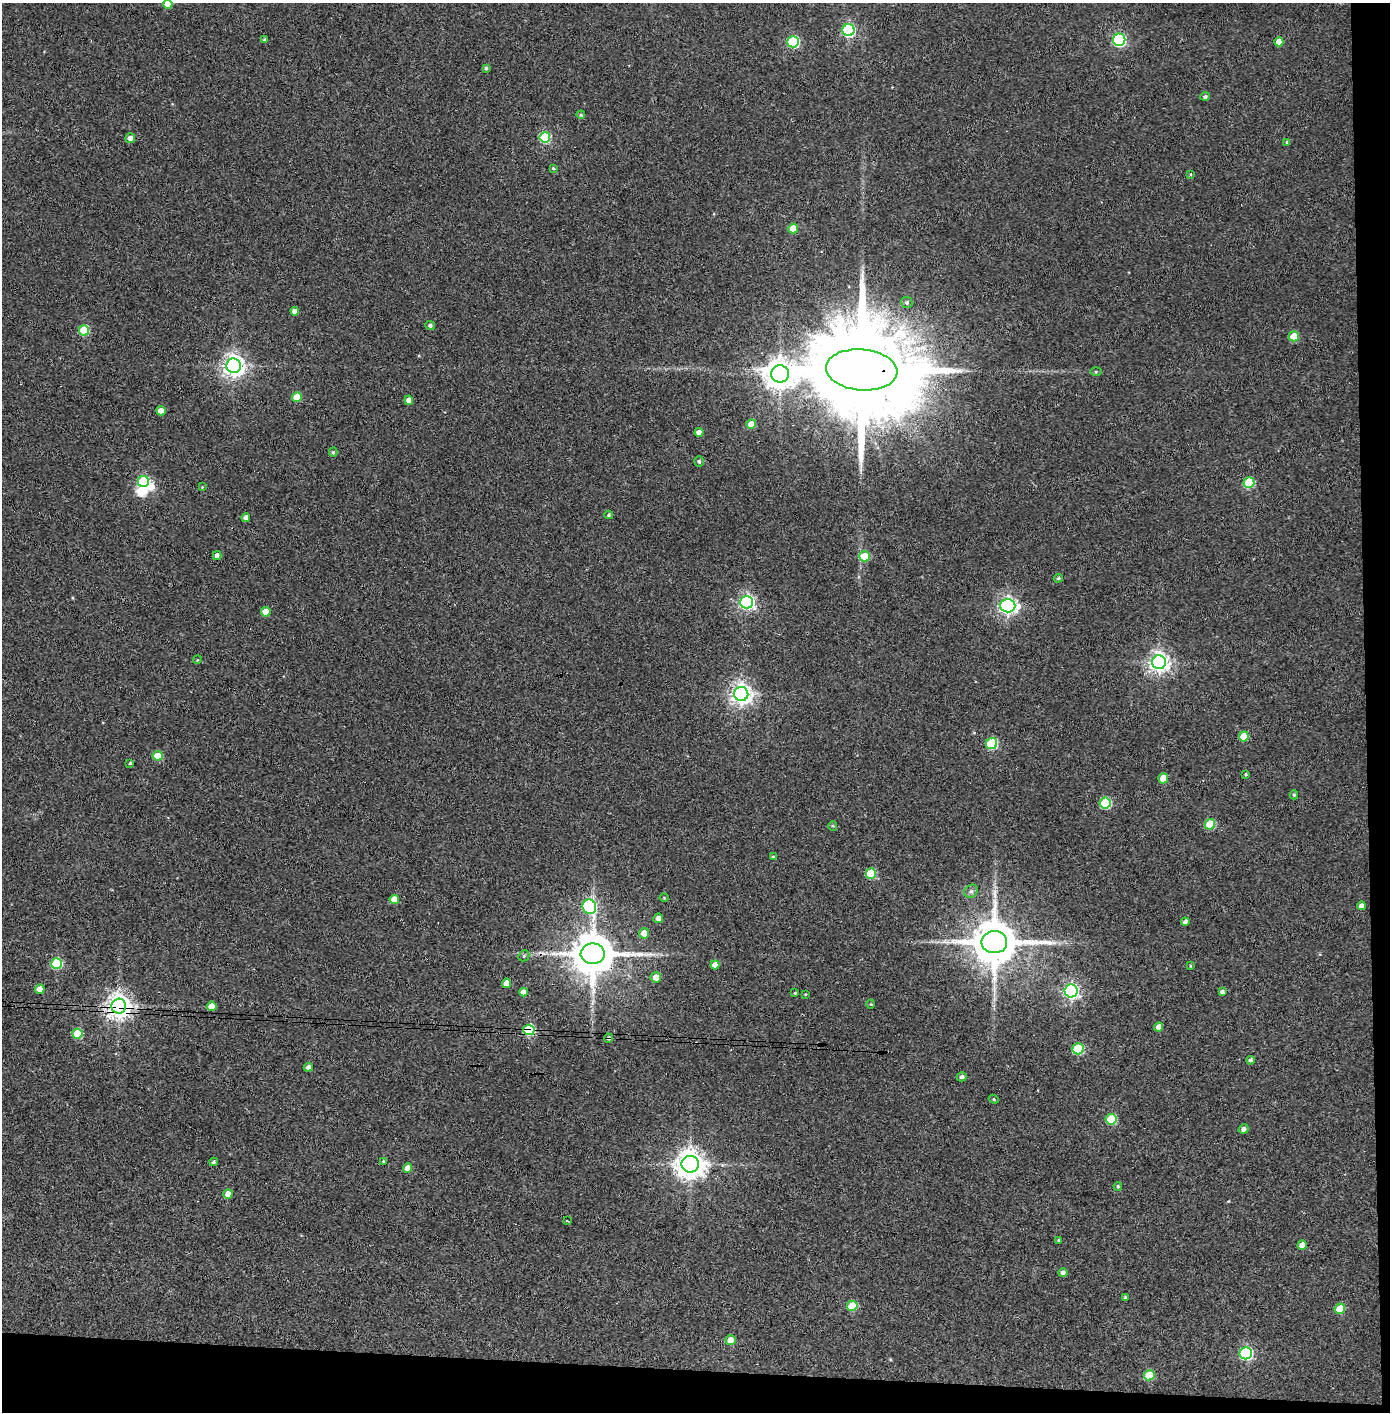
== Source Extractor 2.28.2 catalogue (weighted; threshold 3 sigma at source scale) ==
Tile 9 of 3 x 3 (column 3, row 3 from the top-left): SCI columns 2855-4242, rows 5-1414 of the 4321 x 4242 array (HDU 1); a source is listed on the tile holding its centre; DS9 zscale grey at full resolution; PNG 1392 x 1414 px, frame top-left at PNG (2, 3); each listed source drawn as its Kron ellipse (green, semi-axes under 4 px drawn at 4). Shown black and unused: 5% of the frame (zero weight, under 3 of 4 exposures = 6% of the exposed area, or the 3 px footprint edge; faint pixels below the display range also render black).
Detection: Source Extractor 2.28.2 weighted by HDU 2 'WHT'; one run over the whole footprint, this tile lists its part. Background 0.0668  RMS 0.0057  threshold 0.0258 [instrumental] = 3 sigma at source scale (4.5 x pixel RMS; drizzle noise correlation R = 1.50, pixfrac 1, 0.05/0.05 arcsec/px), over >= 5 px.
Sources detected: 111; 2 inside a brighter object's white glare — neither listed nor drawn; the other 109 listed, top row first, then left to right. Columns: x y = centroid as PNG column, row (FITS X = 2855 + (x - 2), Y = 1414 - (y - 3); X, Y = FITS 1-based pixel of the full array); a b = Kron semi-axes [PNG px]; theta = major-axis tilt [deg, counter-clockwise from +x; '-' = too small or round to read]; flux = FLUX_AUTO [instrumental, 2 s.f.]
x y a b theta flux
168 4 4 4 - 6.6
848 30 6 6 - 86
265 40 4 4 - 1.3
1119 40 6 6 - 90
793 42 6 5 - 51
1279 42 4 4 - 4.7
486 68 3 3 - 0.83
1205 97 5 4 - 1.4
581 115 4 4 - 0.83
545 137 5 5 - 37
130 138 5 5 - 2.8
1287 142 4 4 - 0.86
553 168 4 4 - 0.66
1191 174 3 3 - 0.65
793 228 5 5 - 11
907 302 6 5 - 1.3
295 311 4 4 - 3.2
430 325 5 4 - 1.2
84 330 5 5 - 28
1294 336 5 5 - 14
234 366 7 7 - 400
862 370 36 20 -5 21000
1096 372 6 4 0 0.68
780 374 9 8 - 820
297 397 5 4 - 11
409 400 4 4 - 4.1
161 411 5 4 - 3.9
751 424 5 4 - 8.5
699 432 4 4 - 3.8
333 452 4 4 - 0.84
699 461 5 4 - 1.2
143 481 5 5 - 42
1249 483 5 5 - 34
202 487 4 3 - 0.43
609 515 4 3 - 0.92
246 517 4 4 - 2.8
217 556 4 4 - 3
865 556 5 5 - 15
1058 578 4 3 - 0.83
747 602 6 6 - 150
1008 606 7 6 - 210
266 612 5 4 - 7.8
197 660 4 3 - 0.49
1159 662 7 7 - 320
741 694 7 7 - 370
1244 736 5 5 - 14
992 744 6 5 - 42
157 756 5 4 - 11
130 763 3 3 - 0.81
1246 774 3 3 - 0.69
1163 778 5 5 - 9.4
1294 795 4 4 - 0.8
1105 803 5 5 - 37
1210 824 5 5 - 23
833 826 5 4 - 0.69
773 857 4 3 - 0.68
871 873 5 5 - 23
971 891 7 6 - 1.5
664 898 4 4 - 0.55
394 899 5 4 - 9.2
1362 906 4 4 - 3
589 907 7 6 - 76
658 918 5 4 - 2.8
1185 922 4 4 - 1.8
644 933 5 5 - 5.3
994 942 13 11 -1 2700
593 954 12 10 -1 2200
524 956 6 5 - 0.91
56 963 5 5 - 40
715 965 4 4 - 4.4
1190 966 4 3 - 0.46
656 977 5 5 - 5.7
506 983 4 4 - 5.1
40 989 4 4 - 7
1071 991 6 6 - 170
523 992 4 4 - 4.1
1222 992 4 3 - 1.5
795 993 3 3 - 0.52
805 994 3 3 - 0.45
871 1004 4 3 - 0.42
119 1006 7 7 - 520
212 1006 5 4 - 7.5
1159 1027 4 4 - 3.7
529 1030 5 5 - 55
77 1034 5 5 - 22
609 1038 4 4 - 1.2
1078 1049 5 5 - 32
1250 1060 4 4 - 1.3
308 1067 4 4 - 2
962 1077 5 4 - 1.6
994 1099 5 4 - 0.64
1111 1119 5 5 - 30
1244 1129 5 4 - 2
383 1161 4 3 - 0.57
214 1162 4 4 - 0.9
690 1164 8 8 - 770
408 1168 4 4 - 5.7
1118 1186 4 4 - 0.89
228 1194 4 4 - 4.3
567 1221 3 2 - 0.67
1059 1240 4 3 - 0.81
1302 1245 5 4 - 4.2
1063 1273 5 4 - 2
1125 1298 4 3 - 0.99
852 1306 5 5 - 19
1340 1309 5 5 - 17
730 1340 5 5 - 6.3
1246 1353 6 6 - 81
1149 1375 5 5 - 21
Overlapping masked pixels (flux is a lower limit): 5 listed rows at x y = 862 370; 593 954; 119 1006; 529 1030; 609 1038
Isophote crosses this tile's border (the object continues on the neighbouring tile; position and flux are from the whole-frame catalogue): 1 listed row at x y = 168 4